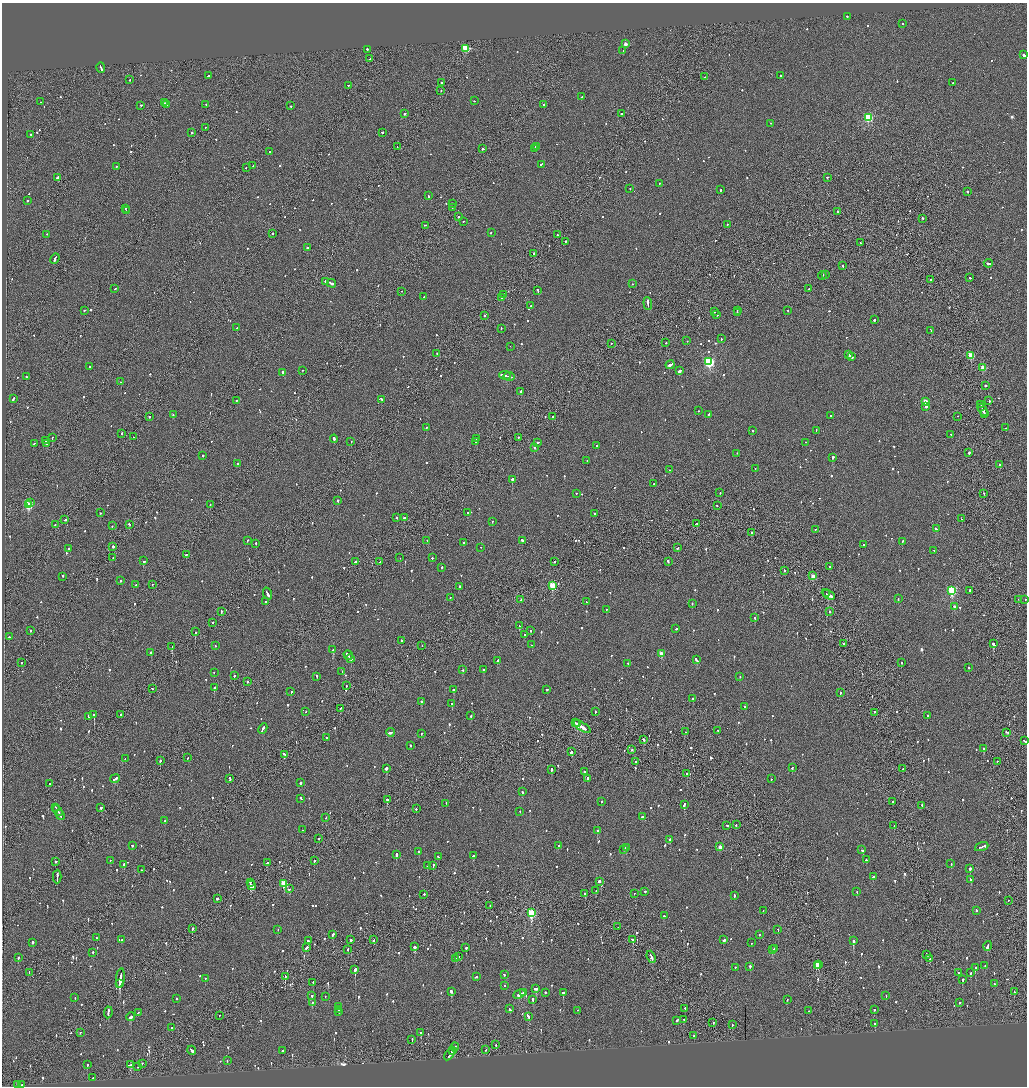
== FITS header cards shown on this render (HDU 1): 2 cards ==
NAXIS1  =                 2050
NAXIS2  =                 2168

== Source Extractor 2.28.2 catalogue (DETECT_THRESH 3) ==
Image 2050 x 2168 px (HDU 1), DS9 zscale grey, zoomed out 1/2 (1 PNG px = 2 x 2 image px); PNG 1029 x 1088 px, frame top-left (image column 2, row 2168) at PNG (2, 3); each listed source drawn as its Kron ellipse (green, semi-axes under 4 px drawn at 4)
Background -0.0692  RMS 0.063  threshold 0.189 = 3 sigma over >= 5 px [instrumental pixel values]
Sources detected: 1096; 34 cannot appear on this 1/2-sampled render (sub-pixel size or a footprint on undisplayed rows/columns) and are neither listed nor drawn; of the other 1062, the 500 brightest by FLUX_AUTO listed and drawn (562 fainter detections omitted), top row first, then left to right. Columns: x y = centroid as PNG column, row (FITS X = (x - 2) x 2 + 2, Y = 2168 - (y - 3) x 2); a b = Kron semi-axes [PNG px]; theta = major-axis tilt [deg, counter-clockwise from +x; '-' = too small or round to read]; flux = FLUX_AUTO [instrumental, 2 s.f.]
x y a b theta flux
847 17 2 2 - 61
902 24 2 2 - 190
626 44 2 2 - 100
465 49 3 3 - 570
367 50 3 2 - 100
623 51 2 1 - 160
1024 55 3 2 - 160
370 59 2 1 - 70
101 68 5 2 - 210
208 76 3 2 - 100
780 76 2 2 - 120
705 77 2 2 - 68
130 80 2 2 - 100
441 83 3 1 - 91
953 83 2 1 - 120
348 86 2 2 - 62
441 91 2 1 - 88
582 97 2 2 - 200
474 101 2 2 - 52
41 102 2 1 - 73
165 103 2 2 - 81
166 105 2 1 - 51
206 105 2 2 - 160
544 105 2 2 - 48
141 106 2 2 - 92
291 106 2 2 - 72
405 114 2 2 - 170
621 114 2 2 - 170
868 118 3 3 - 1100
771 124 2 1 - 50
205 128 2 2 - 55
192 133 2 2 - 360
382 133 2 2 - 120
31 135 2 2 - 77
397 147 2 1 - 48
536 147 3 2 - 83
483 149 2 2 - 290
534 149 2 2 - 48
270 152 2 2 - 250
541 165 2 2 - 220
253 166 2 1 - 69
116 167 2 1 - 120
246 168 2 2 - 74
58 178 4 2 - 370
827 178 2 2 - 85
659 184 2 1 - 78
630 189 2 1 - 48
721 190 2 2 - 74
968 192 2 2 - 140
428 196 3 2 - 110
27 201 2 2 - 160
453 204 2 1 - 78
452 208 2 2 - 79
125 209 2 2 - 290
126 211 2 2 - 130
838 212 2 2 - 120
458 217 2 2 - 110
922 219 2 1 - 270
463 222 2 2 - 59
727 225 2 2 - 110
425 226 3 2 - 73
491 233 2 2 - 140
272 234 2 2 - 160
47 235 2 2 - 66
557 235 2 2 - 290
566 242 2 2 - 74
860 243 2 2 - 53
307 248 2 2 - 130
534 254 2 2 - 140
55 259 5 2 - 270
988 264 5 2 - 200
843 266 2 2 - 85
825 275 2 1 - 74
822 276 4 1 - 210
970 278 2 2 - 70
930 280 2 2 - 200
325 282 2 2 - 170
331 284 5 2 - 200
632 284 2 1 - 89
115 289 2 2 - 99
809 289 4 2 - 150
538 291 3 2 - 70
402 292 2 1 - 54
504 295 2 1 - 63
424 297 2 2 - 61
502 298 2 2 - 51
648 304 6 2 -85 340
531 306 2 2 - 63
84 311 2 2 - 89
737 311 2 1 - 150
788 311 2 2 - 59
715 312 2 2 - 300
737 313 3 2 - 320
717 315 2 1 - 85
484 316 2 2 - 120
874 320 2 2 - 140
237 328 2 2 - 88
501 329 2 2 - 57
931 331 4 2 - 140
721 339 2 2 - 76
687 341 2 1 - 89
666 343 2 2 - 70
611 344 2 2 - 54
510 347 2 1 - 57
437 354 2 2 - 65
849 355 2 1 - 80
971 356 3 3 - 400
851 357 4 2 - 220
709 362 4 3 - 1700
670 365 4 2 - 260
89 367 2 2 - 62
983 368 3 3 - 310
303 371 2 2 - 49
680 371 3 2 - 240
283 373 4 2 - 190
505 376 6 2 -10 640
26 377 2 2 - 110
509 377 5 1 - 240
121 382 2 2 - 120
985 386 2 2 - 170
521 392 2 2 - 200
13 399 3 2 - 120
382 400 4 2 - 130
236 401 2 2 - 130
989 401 2 2 - 61
925 402 3 3 - 320
980 405 2 2 - 180
926 407 2 2 - 110
983 410 7 2 -60 310
698 411 2 1 - 90
984 414 2 1 - 96
173 415 2 2 - 81
708 415 2 2 - 73
831 416 2 2 - 54
149 417 2 2 - 180
552 417 2 2 - 93
958 417 2 1 - 49
426 428 2 1 - 61
1006 428 2 2 - 53
752 431 2 2 - 79
816 431 2 2 - 53
122 434 2 2 - 78
951 435 2 2 - 100
133 437 2 1 - 63
52 438 2 1 - 250
518 438 2 2 - 53
334 439 4 2 - 160
476 439 3 1 - 160
46 441 2 2 - 240
351 442 2 2 - 83
476 442 2 2 - 92
538 443 4 2 - 140
806 443 2 2 - 99
34 444 3 2 - 80
47 444 2 2 - 97
597 446 2 2 - 130
534 448 3 2 - 150
969 453 2 2 - 95
737 454 2 2 - 50
203 456 2 2 - 270
832 458 2 2 - 310
587 461 2 2 - 61
238 464 2 1 - 240
999 465 2 2 - 81
755 469 2 2 - 110
670 470 2 1 - 100
512 480 2 2 - 840
654 484 2 2 - 240
720 493 2 1 - 51
577 494 2 2 - 73
984 494 2 2 - 65
338 501 2 2 - 420
31 503 2 2 - 59
28 505 4 3 - 640
210 505 2 1 - 150
717 506 2 1 - 140
100 513 2 2 - 53
468 513 2 2 - 86
594 514 2 2 - 82
397 518 2 2 - 170
404 518 2 2 - 130
962 519 2 2 - 52
65 520 3 2 - 140
492 522 2 2 - 100
696 524 3 1 - 160
55 525 2 1 - 100
130 525 2 2 - 200
112 526 2 1 - 53
936 529 3 2 - 130
815 530 2 2 - 51
752 533 2 2 - 220
247 541 2 2 - 91
427 541 2 2 - 49
522 541 2 2 - 340
902 542 2 2 - 310
463 543 2 2 - 78
256 544 2 2 - 91
864 545 3 2 - 80
113 547 3 2 - 110
481 548 2 1 - 50
677 548 2 2 - 110
69 549 2 2 - 48
934 551 2 2 - 68
186 555 2 2 - 150
113 558 2 2 - 53
400 558 2 1 - 59
432 558 2 2 - 87
143 561 2 2 - 260
355 562 3 2 - 99
380 562 2 1 - 70
555 562 2 1 - 110
668 562 3 2 - 150
830 567 2 1 - 51
442 568 2 2 - 53
784 571 2 2 - 74
813 576 3 2 - 190
63 577 2 2 - 120
121 581 2 2 - 56
136 585 2 2 - 100
152 585 2 1 - 49
552 586 3 3 - 570
459 587 2 2 - 190
952 591 4 3 - 1200
970 591 2 2 - 330
267 594 6 2 -67 230
826 594 2 1 - 84
828 595 7 2 -28 330
450 598 2 2 - 48
898 599 2 2 - 52
521 600 3 2 - 230
1019 600 2 1 - 58
1025 600 2 2 - 51
266 602 2 2 - 120
587 602 3 2 - 95
692 604 2 2 - 51
954 607 2 2 - 200
606 610 2 2 - 110
221 612 3 1 - 160
830 612 2 2 - 99
755 618 2 2 - 190
213 623 2 2 - 84
519 626 2 2 - 63
676 629 2 2 - 49
30 631 2 2 - 130
530 631 2 2 - 80
195 632 2 1 - 220
525 635 2 2 - 60
9 637 2 2 - 71
402 641 2 2 - 180
843 644 2 2 - 95
993 644 3 2 - 320
532 645 2 1 - 110
215 646 2 2 - 55
422 646 2 1 - 120
172 647 4 2 - 170
333 650 3 2 - 410
151 653 2 2 - 140
661 654 3 3 - 210
348 656 5 2 - 250
350 659 4 2 - 240
696 660 4 2 - 210
498 661 4 2 - 150
21 663 2 2 - 65
901 663 2 2 - 75
627 664 2 2 - 91
969 668 2 2 - 78
462 670 2 2 - 64
484 670 2 1 - 140
342 672 2 2 - 180
214 673 2 2 - 54
234 676 2 2 - 170
317 677 3 2 - 95
740 677 2 2 - 49
247 682 2 2 - 130
346 686 2 2 - 63
214 688 3 2 - 150
152 689 2 2 - 84
454 690 2 2 - 200
547 690 2 2 - 160
291 692 2 2 - 110
840 693 2 1 - 120
693 699 2 2 - 97
421 702 2 2 - 130
452 704 2 2 - 100
745 707 2 2 - 67
340 709 4 1 - 130
306 712 2 2 - 55
595 712 2 2 - 60
874 713 2 1 - 76
94 715 2 2 - 490
121 715 2 2 - 72
471 716 2 2 - 120
928 716 2 2 - 130
88 717 2 2 - 140
575 723 4 1 - 190
577 724 3 2 - 210
582 727 10 2 -31 380
263 729 5 2 - 230
718 731 2 1 - 60
685 732 2 1 - 61
390 733 4 2 - 120
1007 733 3 2 - 170
421 734 2 2 - 56
327 738 2 2 - 110
644 740 3 2 - 87
1025 741 4 2 - 210
411 746 2 2 - 110
983 749 2 2 - 410
632 750 3 2 - 71
571 752 2 2 - 180
284 755 3 2 - 170
188 758 2 2 - 230
125 759 2 2 - 55
160 761 2 2 - 210
636 762 2 2 - 120
997 762 2 2 - 75
792 768 3 2 - 63
386 769 2 2 - 350
903 769 3 2 - 170
551 770 3 2 - 84
585 772 3 2 - 97
687 774 2 2 - 220
115 779 5 2 - 160
230 779 4 2 - 300
588 779 2 2 - 100
771 779 2 2 - 150
301 783 2 2 - 350
49 784 2 2 - 72
522 792 2 2 - 82
301 799 3 2 - 97
387 800 2 2 - 240
601 802 2 2 - 100
893 802 2 1 - 49
446 804 2 1 - 79
684 805 3 2 - 220
922 806 2 2 - 130
56 808 2 1 - 78
101 808 2 2 - 200
416 809 2 2 - 66
58 811 6 2 -58 180
520 812 2 2 - 62
60 815 5 2 - 170
642 817 2 2 - 140
326 818 2 1 - 54
165 821 2 2 - 110
736 825 3 2 - 80
727 826 3 2 - 51
894 826 2 1 - 56
303 830 4 2 - 140
597 831 2 2 - 82
319 839 2 2 - 100
670 840 2 2 - 140
132 846 2 2 - 72
558 846 2 2 - 94
720 847 3 2 - 120
982 847 7 2 21 480
626 848 2 2 - 160
623 850 2 2 - 130
862 850 2 2 - 75
419 852 2 2 - 77
396 855 3 2 - 430
473 856 2 2 - 210
438 857 2 2 - 50
866 860 2 2 - 78
110 861 2 1 - 67
314 861 2 2 - 72
55 862 2 2 - 76
267 863 3 2 - 140
951 864 2 2 - 54
124 865 2 2 - 300
428 866 2 2 - 55
433 866 3 2 - 120
970 869 3 2 - 160
141 870 2 1 - 57
57 877 7 1 88 280
873 877 3 1 - 130
971 880 4 2 - 190
599 882 2 2 - 300
250 883 2 1 - 160
284 884 3 3 - 420
251 886 5 2 - 230
289 889 2 2 - 54
596 891 2 1 - 68
645 892 2 2 - 150
857 892 2 2 - 56
585 894 2 2 - 180
634 894 2 1 - 50
424 895 2 2 - 120
734 896 3 2 - 110
217 899 2 2 - 580
1008 901 2 1 - 60
490 906 2 1 - 49
763 911 2 2 - 53
976 911 2 2 - 77
531 913 4 3 - 910
664 916 2 2 - 61
618 927 2 1 - 53
192 929 2 2 - 120
278 930 2 2 - 82
778 930 2 1 - 120
332 935 3 2 - 140
759 935 2 2 - 93
96 938 2 2 - 58
122 940 2 2 - 87
351 940 2 2 - 300
374 940 2 2 - 160
633 940 3 2 - 94
724 940 3 2 - 100
308 941 2 2 - 160
853 941 3 2 - 940
32 943 2 2 - 350
751 943 2 2 - 87
988 946 5 2 - 200
414 947 2 2 - 360
306 948 4 2 - 150
466 948 2 2 - 240
775 949 3 2 - 140
348 950 2 2 - 49
772 950 3 2 - 190
93 953 2 2 - 300
926 955 2 2 - 220
458 957 2 2 - 170
651 957 6 2 -67 430
18 958 2 2 - 110
456 959 2 2 - 85
930 959 2 1 - 110
819 965 4 3 - 110
817 966 3 2 - 140
985 966 2 2 - 48
750 967 2 2 - 150
735 968 2 2 - 54
975 968 2 2 - 160
355 970 3 2 - 740
29 973 2 1 - 56
958 973 2 2 - 66
971 973 2 2 - 62
504 975 2 2 - 62
285 977 2 2 - 150
476 977 3 2 - 74
120 978 9 2 83 3600
205 979 2 2 - 220
963 980 2 2 - 310
313 983 2 1 - 110
120 984 3 2 - 1200
994 984 2 2 - 58
505 986 2 2 - 52
536 989 4 2 - 200
451 992 3 2 - 240
1014 992 2 2 - 56
523 993 4 1 - 140
545 993 2 2 - 90
563 993 2 2 - 370
519 995 6 2 24 240
312 996 2 2 - 66
886 996 2 2 - 60
325 997 2 2 - 53
75 998 2 2 - 49
176 999 2 2 - 350
533 1000 2 2 - 75
787 1000 2 2 - 84
312 1003 2 2 - 58
960 1003 2 2 - 67
338 1007 2 2 - 75
509 1009 3 2 - 100
685 1009 2 1 - 140
339 1010 2 2 - 100
874 1010 2 2 - 66
577 1011 2 1 - 93
808 1011 2 2 - 67
339 1012 2 2 - 90
108 1013 6 2 83 300
138 1013 3 2 - 53
219 1016 2 1 - 55
131 1017 4 2 - 390
528 1017 4 2 - 180
684 1020 2 2 - 170
677 1021 3 2 - 96
713 1023 3 2 - 80
875 1024 2 2 - 140
732 1025 2 2 - 49
172 1028 2 1 - 86
80 1033 2 2 - 50
421 1033 2 2 - 96
694 1036 2 2 - 67
412 1040 3 2 - 75
496 1045 2 2 - 180
455 1047 5 2 - 210
486 1050 3 1 - 90
192 1051 4 2 - 230
282 1051 2 1 - 350
452 1051 3 2 - 170
450 1055 7 2 54 250
227 1061 2 2 - 90
142 1064 2 2 - 120
87 1065 2 2 - 110
130 1065 4 2 - 220
138 1067 2 2 - 77
93 1078 2 2 - 180
17 1085 2 2 - 79
22 1085 2 2 - 66
At the frame edge (FLAGS 8, measured only in part): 3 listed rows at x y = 1025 600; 1025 741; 17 1085
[562 fainter detections neither listed nor drawn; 34 sub-pixel or undisplayed-footprint detections neither listed nor drawn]